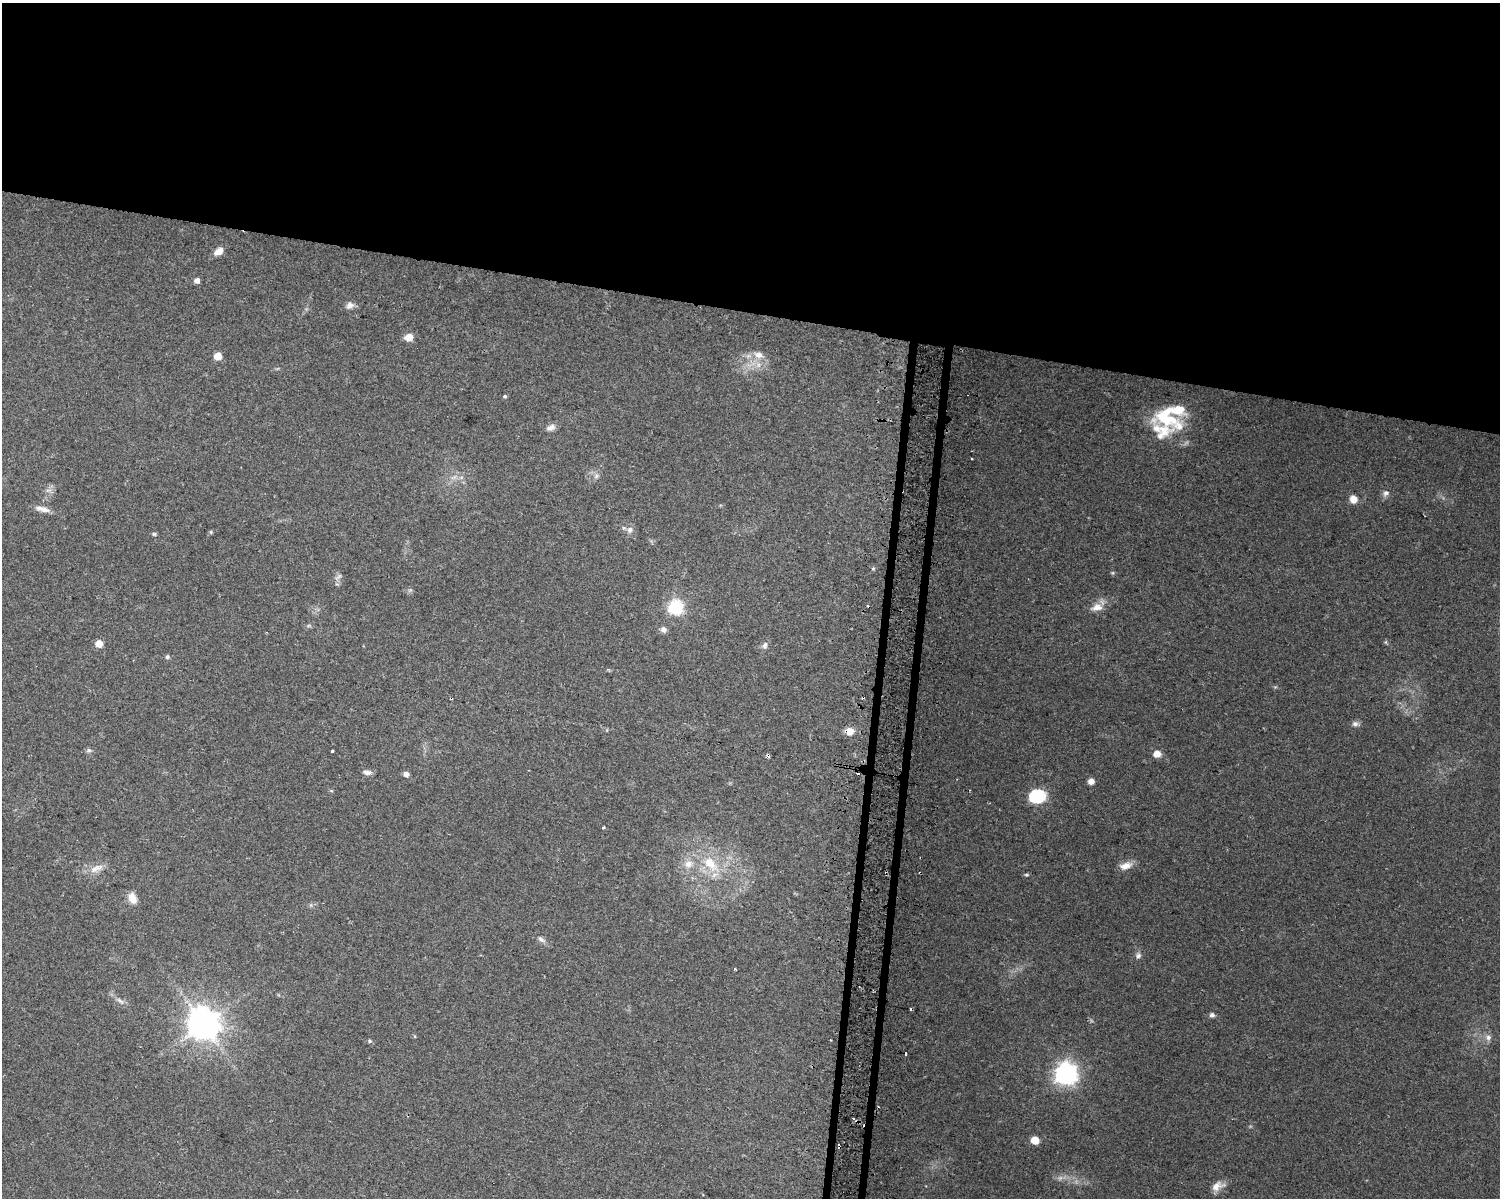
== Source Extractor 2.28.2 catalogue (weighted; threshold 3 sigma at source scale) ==
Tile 2 of 3 x 4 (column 2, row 1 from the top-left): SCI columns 1816-3313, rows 3593-4788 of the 5070 x 4801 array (HDU 1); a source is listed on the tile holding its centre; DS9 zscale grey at full resolution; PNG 1502 x 1200 px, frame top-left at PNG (2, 3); no overlay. Shown black and unused: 27% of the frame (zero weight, under 2 of 3 exposures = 2% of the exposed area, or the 3 px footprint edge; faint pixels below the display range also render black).
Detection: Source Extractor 2.28.2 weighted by HDU 2 'WHT'; one run over the whole footprint, this tile lists its part. Background 0.0423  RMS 0.011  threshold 0.0477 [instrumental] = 3 sigma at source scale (4.5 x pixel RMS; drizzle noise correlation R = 1.50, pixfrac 1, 0.0396/0.0396 arcsec/px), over >= 5 px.
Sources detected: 65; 2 too faint to see at this stretch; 6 cosmic-ray / hot-pixel residue — not listed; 2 inside a brighter listed object's ellipse — not listed separately; the other 55 listed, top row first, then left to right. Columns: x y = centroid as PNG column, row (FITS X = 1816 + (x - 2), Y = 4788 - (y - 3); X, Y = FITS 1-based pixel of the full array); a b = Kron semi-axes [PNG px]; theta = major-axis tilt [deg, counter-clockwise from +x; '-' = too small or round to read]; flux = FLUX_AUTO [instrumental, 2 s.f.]
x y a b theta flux
219 251 11 7 39 9.3
197 280 5 5 - 6.6
350 305 11 8 32 5.2
409 337 5 5 - 22
758 355 13 9 -18 9.7
217 356 5 5 - 20
505 396 5 4 - 1.5
1165 417 46 23 -29 61
550 428 13 8 21 5.3
971 459 3 3 - 1.7
596 476 8 6 76 3.4
453 477 11 3 35 2.7
48 490 7 4 18 2.7
1386 493 10 8 47 4.2
1353 499 7 7 - 11
42 509 21 7 -13 7.9
630 530 10 8 61 4.9
211 532 5 4 - 1.4
154 534 5 5 - 1.5
873 568 5 3 - 1.4
338 577 12 4 40 2.9
676 607 7 7 - 200
1097 607 18 10 12 10
663 629 6 6 - 5.2
99 644 5 5 - 18
765 645 10 7 68 4.2
167 657 6 5 - 2.5
1355 724 9 7 -2 3.8
849 731 9 8 - 10
89 750 8 6 -1 2.4
332 751 4 3 - 5.5
1157 754 6 5 - 15
367 772 11 5 -10 4.7
406 774 5 5 - 5.7
1091 781 5 5 - 9.1
1037 796 16 13 8 49
603 827 3 3 - 1.1
688 864 12 11 - 11
710 864 28 14 -45 35
1126 866 16 8 18 9.5
96 868 22 9 24 11
1026 875 7 3 0 1.5
132 898 14 9 -71 9.9
541 939 11 6 -38 4.2
1138 956 8 7 - 3.7
735 969 3 3 - 2.4
120 1001 14 5 -39 4.7
1212 1015 5 5 - 3.6
203 1024 10 9 - 1900
1488 1037 9 7 -83 4.7
369 1041 5 4 - 1.7
906 1054 3 2 - 1.3
1066 1074 8 8 - 690
1035 1140 5 5 - 26
1217 1186 17 10 24 10
Overlapping masked pixels (flux is a lower limit): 1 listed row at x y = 849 731